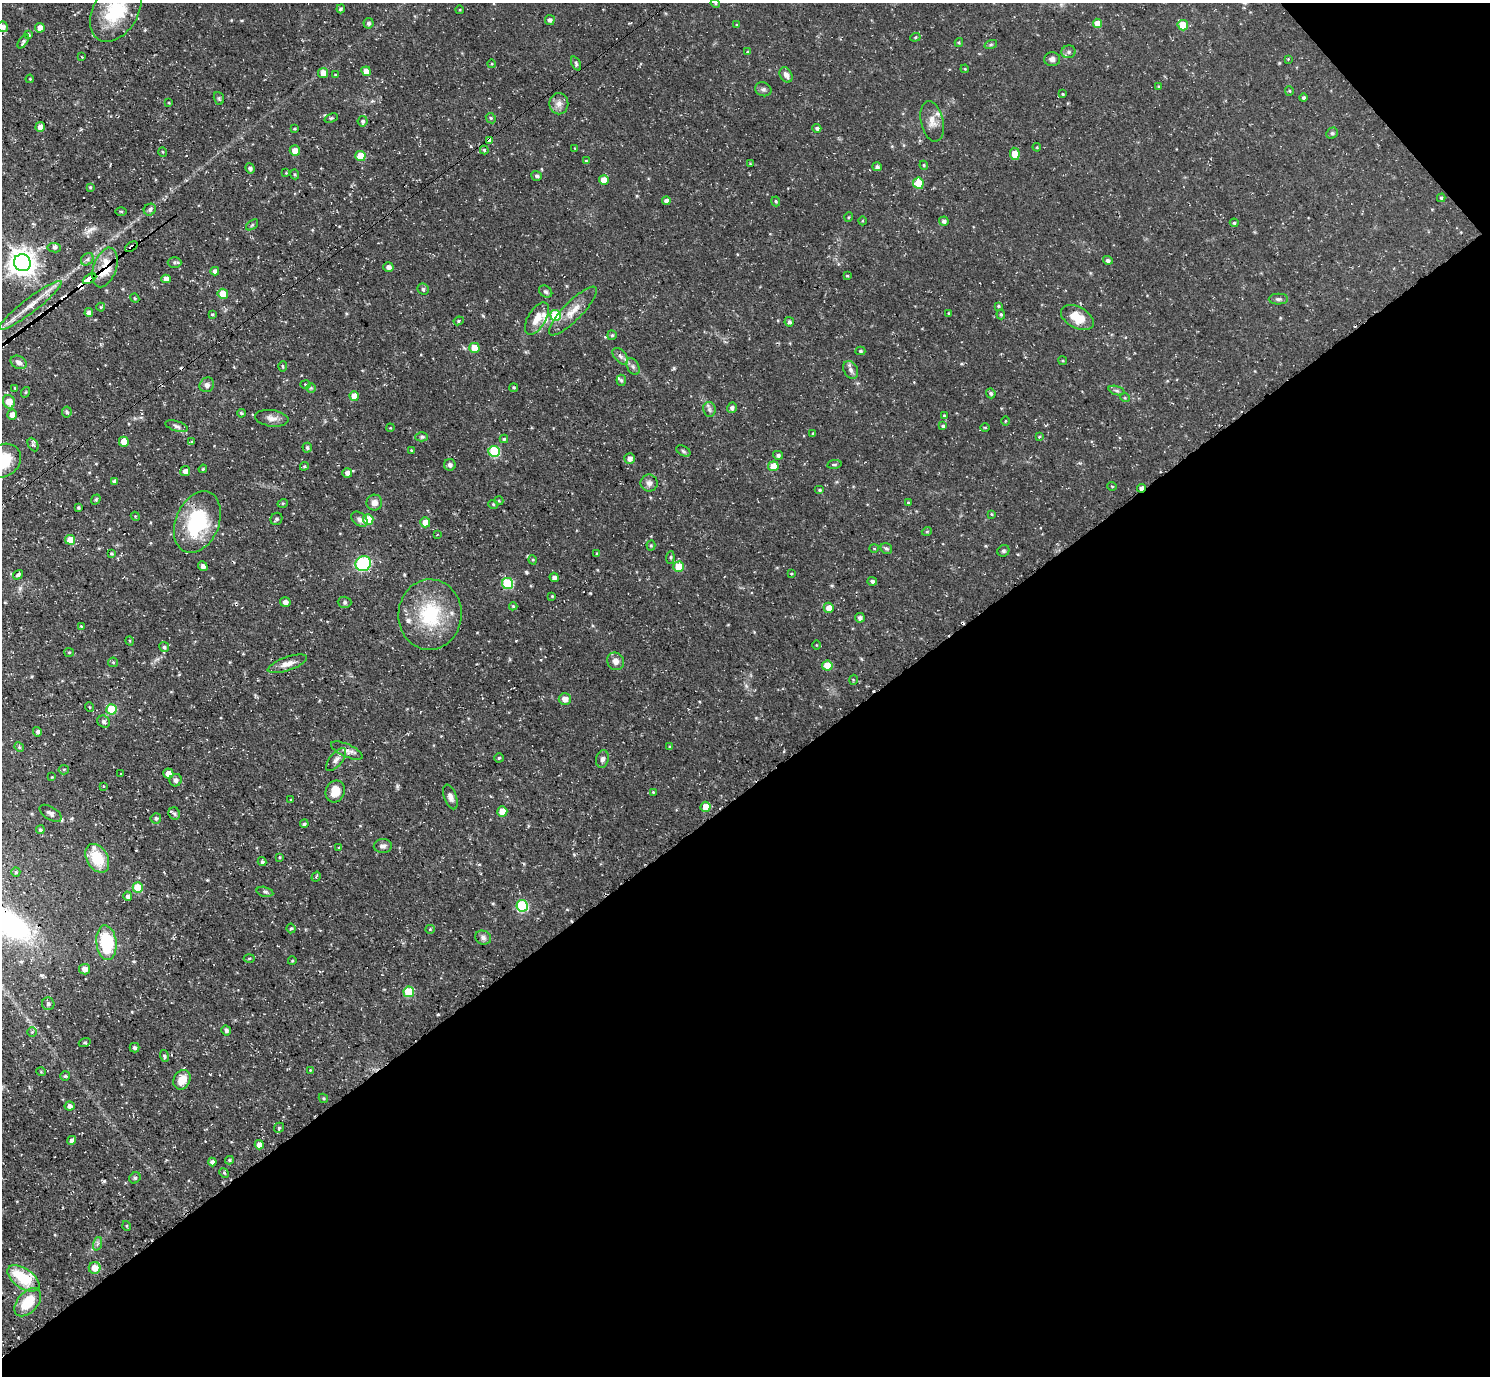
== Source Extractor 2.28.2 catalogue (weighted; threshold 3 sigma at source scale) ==
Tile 12 of 4 x 4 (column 4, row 3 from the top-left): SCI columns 4470-5957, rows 1533-2906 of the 5959 x 5956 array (HDU 1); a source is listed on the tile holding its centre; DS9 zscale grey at full resolution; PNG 1492 x 1378 px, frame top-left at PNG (2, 3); each listed source drawn as its Kron ellipse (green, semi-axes under 4 px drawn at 4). Shown black and unused: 44% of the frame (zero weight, under 3 of 4 exposures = <1% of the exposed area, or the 3 px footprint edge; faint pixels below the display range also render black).
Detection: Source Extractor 2.28.2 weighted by HDU 2 'WHT'; one run over the whole footprint, this tile lists its part. Background 0.0482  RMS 0.0042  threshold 0.0189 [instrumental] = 3 sigma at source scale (4.5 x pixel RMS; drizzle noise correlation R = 1.50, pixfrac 1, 0.05/0.05 arcsec/px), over >= 5 px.
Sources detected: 300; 10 cosmic-ray / hot-pixel residue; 1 long thin detection or spike segment (spike, bleed or trail) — neither listed nor drawn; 5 inside a brighter listed object's ellipse — not listed separately; the other 284 listed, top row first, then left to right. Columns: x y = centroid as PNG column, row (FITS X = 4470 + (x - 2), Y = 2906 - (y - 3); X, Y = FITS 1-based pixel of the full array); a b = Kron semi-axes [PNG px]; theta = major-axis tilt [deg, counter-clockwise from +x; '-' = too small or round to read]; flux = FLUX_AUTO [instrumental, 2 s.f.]
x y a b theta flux
715 3 5 3 - 0.45
341 9 4 3 - 0.61
460 10 4 3 - 0.36
116 11 33 22 59 22
550 20 5 5 - 1.3
368 23 5 5 - 0.98
1097 23 4 4 - 4
737 25 3 3 - 0.41
1183 25 5 5 - 9.5
3 27 5 5 - 1.4
40 28 5 4 - 2.7
29 34 3 3 - 0.54
915 37 5 4 - 0.55
23 41 8 4 55 0.87
959 42 4 4 - 0.47
991 44 6 4 20 0.65
748 52 4 4 - 0.59
1069 52 7 6 - 1.1
82 57 2 2 - 0.44
1052 59 8 7 - 1.8
1288 59 4 4 - 0.32
492 64 4 3 - 0.34
576 64 7 4 -65 0.78
965 69 4 3 - 0.34
366 71 5 4 - 3.9
323 73 5 5 - 3.6
335 74 4 3 - 0.34
786 75 8 6 -61 2.1
30 79 4 3 - 0.36
1159 86 4 3 - 0.44
763 89 8 6 -22 1.1
1289 91 5 4 - 0.47
1062 94 4 3 - 0.45
219 98 6 5 - 0.64
1304 98 4 4 - 0.92
169 103 4 3 - 0.33
559 104 10 9 - 2.6
331 118 7 3 21 0.56
491 118 5 4 - 0.59
363 121 5 5 - 0.85
932 121 20 11 -77 4.3
40 127 5 4 - 3
817 128 4 4 - 1
294 129 3 3 - 0.36
1332 133 6 5 - 0.67
490 140 4 4 - 2
1037 147 4 3 - 0.36
575 148 3 3 - 0.33
484 150 4 4 - 0.55
295 151 5 5 - 3.6
163 152 5 3 - 0.37
1015 154 6 5 - 5.9
360 156 5 5 - 9.8
586 161 4 4 - 0.46
750 163 3 3 - 0.42
924 165 4 4 - 0.52
877 167 5 4 - 1
250 168 5 4 - 1.1
286 173 4 4 - 0.37
295 174 5 3 - 0.48
537 176 5 4 - 0.8
604 180 5 4 - 5.2
918 183 6 5 - 7.2
90 187 4 3 - 0.63
1441 198 4 4 - 0.69
666 201 4 4 - 1.9
776 201 5 4 - 0.62
150 210 6 5 - 1.2
121 211 5 3 - 0.49
849 217 5 3 - 0.36
863 221 4 3 - 0.39
944 221 5 4 - 1.3
1234 223 4 3 - 0.47
252 225 7 3 37 0.58
131 247 7 3 37 2.4
54 248 6 4 -8 0.88
87 259 7 5 43 1
1108 260 5 4 - 1.2
174 262 7 5 0 0.97
22 263 8 8 - 450
105 267 20 11 71 11
388 267 5 4 - 1.5
215 271 4 4 - 1.6
847 276 4 4 - 0.39
89 279 7 3 29 770
166 279 4 4 - 2.9
423 289 6 5 - 0.77
546 292 7 5 -35 0.87
223 294 5 5 - 6.6
135 298 4 4 - 0.43
1278 299 9 5 0 0.97
30 305 39 7 37 6.7
998 306 4 3 - 0.48
101 307 4 4 - 0.42
573 311 33 9 46 5.7
89 312 4 4 - 2.1
948 313 4 2 - 0.34
212 314 4 3 - 0.45
1001 314 5 4 - 0.6
556 315 5 5 - 18
537 318 18 9 59 5
1077 318 18 10 -28 8.3
459 321 5 4 - 0.54
789 322 5 4 - 0.97
612 335 5 5 - 0.61
474 348 5 5 - 7.7
860 351 5 4 - 0.66
620 356 10 6 -48 1.5
1063 361 4 3 - 0.45
19 362 8 6 -27 1.8
283 366 5 3 - 0.5
633 366 9 6 -63 1.2
851 370 9 6 -63 1.5
621 380 5 4 - 0.69
305 384 5 3 - 0.43
207 385 8 7 - 1.4
514 387 4 4 - 0.56
15 388 3 3 - 0.36
311 388 4 4 - 0.45
1117 391 8 3 -19 0.78
26 392 5 3 - 0.42
991 393 5 4 - 0.92
354 396 5 4 - 5.8
1125 398 5 3 - 0.36
9 402 7 6 - 5.2
732 408 5 5 - 1.1
709 409 7 6 - 1.1
67 412 5 5 - 0.69
241 413 4 3 - 0.7
12 415 5 5 - 2.5
944 416 4 3 - 0.44
272 418 17 8 -8 2.8
1005 421 4 3 - 0.33
177 426 11 5 -16 1.2
943 426 4 3 - 0.76
390 428 4 3 - 0.35
985 428 5 3 - 0.4
813 434 4 3 - 0.51
422 437 6 4 1 0.7
1039 437 4 4 - 0.37
504 439 4 4 - 0.61
124 442 5 5 - 4.3
192 442 4 4 - 0.48
33 445 7 5 -62 0.88
307 448 5 4 - 0.8
411 450 4 3 - 0.38
494 451 5 5 - 30
683 451 7 5 -29 0.88
778 455 5 4 - 1
630 459 5 5 - 2.2
3 461 19 16 34 15
834 464 7 3 8 0.62
450 465 6 6 - 1.2
304 466 4 4 - 0.52
773 466 5 5 - 6.9
203 469 4 3 - 0.49
185 471 5 5 - 1.6
347 473 5 4 - 1.9
114 481 4 3 - 0.97
649 483 8 8 - 1.7
1112 486 4 3 - 0.32
1142 488 4 3 - 2.7
820 490 5 4 - 0.58
96 500 5 4 - 0.6
499 501 4 3 - 0.35
374 502 8 7 - 2.5
283 503 5 3 - 0.37
908 503 4 3 - 0.41
493 504 5 3 - 0.44
78 508 3 3 - 0.55
992 514 4 3 - 0.42
135 516 5 3 - 0.39
276 519 6 5 - 0.95
359 519 9 6 -41 1.6
368 520 5 5 - 12
197 522 32 21 67 30
425 522 5 5 - 4
927 531 5 3 - 0.43
437 535 3 2 - 0.28
70 540 5 5 - 6.9
651 545 5 4 - 0.55
874 548 5 3 - 0.42
886 548 6 5 - 0.81
1003 551 6 5 - 0.8
111 553 4 4 - 0.54
597 554 3 2 - 0.42
670 558 6 4 84 0.64
533 560 5 3 - 0.44
363 564 8 7 - 34
203 566 5 4 - 1.6
679 567 5 5 - 8.4
791 574 4 2 - 0.32
18 575 5 4 - 1.1
554 577 5 4 - 1.2
872 581 5 4 - 1.1
507 584 5 5 - 30
552 596 3 3 - 0.42
285 602 5 4 - 1.7
345 602 7 5 -3 0.9
513 606 4 4 - 0.5
829 608 5 5 - 4
430 615 35 31 86 27
860 618 5 5 - 1.2
81 626 4 3 - 0.35
130 641 5 3 - 0.47
816 645 4 3 - 0.32
164 647 5 4 - 0.93
69 652 5 4 - 0.53
616 661 9 8 - 2.2
113 662 5 4 - 0.52
287 664 20 7 19 3.2
827 666 5 5 - 7.4
853 680 5 3 - 0.38
565 699 6 5 - 2.8
90 707 5 3 - 0.39
112 709 5 5 - 16
104 722 6 5 - 1.2
37 732 5 4 - 0.95
19 747 5 4 - 0.61
670 747 4 3 - 0.62
347 751 17 6 -24 2.3
499 758 4 4 - 0.58
602 759 9 6 78 1.3
336 760 14 6 51 1.9
64 770 5 4 - 0.65
168 773 5 5 - 3.6
121 774 3 2 - 0.52
52 777 3 3 - 0.31
176 780 6 6 - 1.4
104 786 4 3 - 0.34
335 791 11 9 68 5.1
653 792 4 3 - 0.45
450 797 13 6 -70 1.9
291 800 3 2 - 0.31
706 807 5 5 - 5.1
502 811 5 5 - 6.3
51 813 12 6 -32 1.6
174 814 6 5 - 0.84
156 818 5 5 - 0.94
304 824 4 3 - 0.8
40 830 4 4 - 0.71
383 846 9 7 2 1.5
339 848 4 3 - 0.48
280 857 3 2 - 0.41
97 858 15 10 -60 12
262 862 4 4 - 0.74
16 872 5 4 - 0.57
316 877 5 3 - 0.46
138 888 5 5 - 13
265 892 8 5 -13 0.85
128 896 4 4 - 1.2
522 906 6 6 - 34
291 928 5 4 - 0.58
430 929 4 4 - 0.43
483 938 8 7 - 1.3
106 943 17 10 -84 23
249 958 5 3 - 0.42
292 961 4 3 - 0.36
85 969 5 5 - 2.5
409 992 5 5 - 16
48 1004 6 6 - 0.95
226 1031 5 4 - 0.83
32 1032 4 4 - 0.48
85 1043 6 3 19 0.52
135 1048 5 4 - 1
164 1056 6 4 -75 0.83
310 1070 4 3 - 0.33
41 1072 5 3 - 0.34
65 1076 5 5 - 0.62
182 1080 10 8 62 5.5
323 1098 5 4 - 0.52
69 1106 5 4 - 1.7
279 1128 5 4 - 0.57
71 1140 4 4 - 1.5
259 1145 4 4 - 2.5
229 1160 4 4 - 0.56
212 1162 4 4 - 1.9
224 1173 5 4 - 0.52
135 1178 6 5 - 0.68
127 1226 5 3 - 0.38
97 1244 7 4 71 0.84
95 1268 6 6 - 4.6
23 1278 18 10 -34 18
28 1302 16 10 48 11
Overlapping masked pixels (flux is a lower limit): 6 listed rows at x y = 490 140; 131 247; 105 267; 89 279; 1142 488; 363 564
Isophote crosses this tile's border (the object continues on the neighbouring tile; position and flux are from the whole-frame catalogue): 4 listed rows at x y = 715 3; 116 11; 3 27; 3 461
Unlisted compact peaks at least as high as the median listed source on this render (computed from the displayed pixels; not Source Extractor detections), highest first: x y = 526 572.